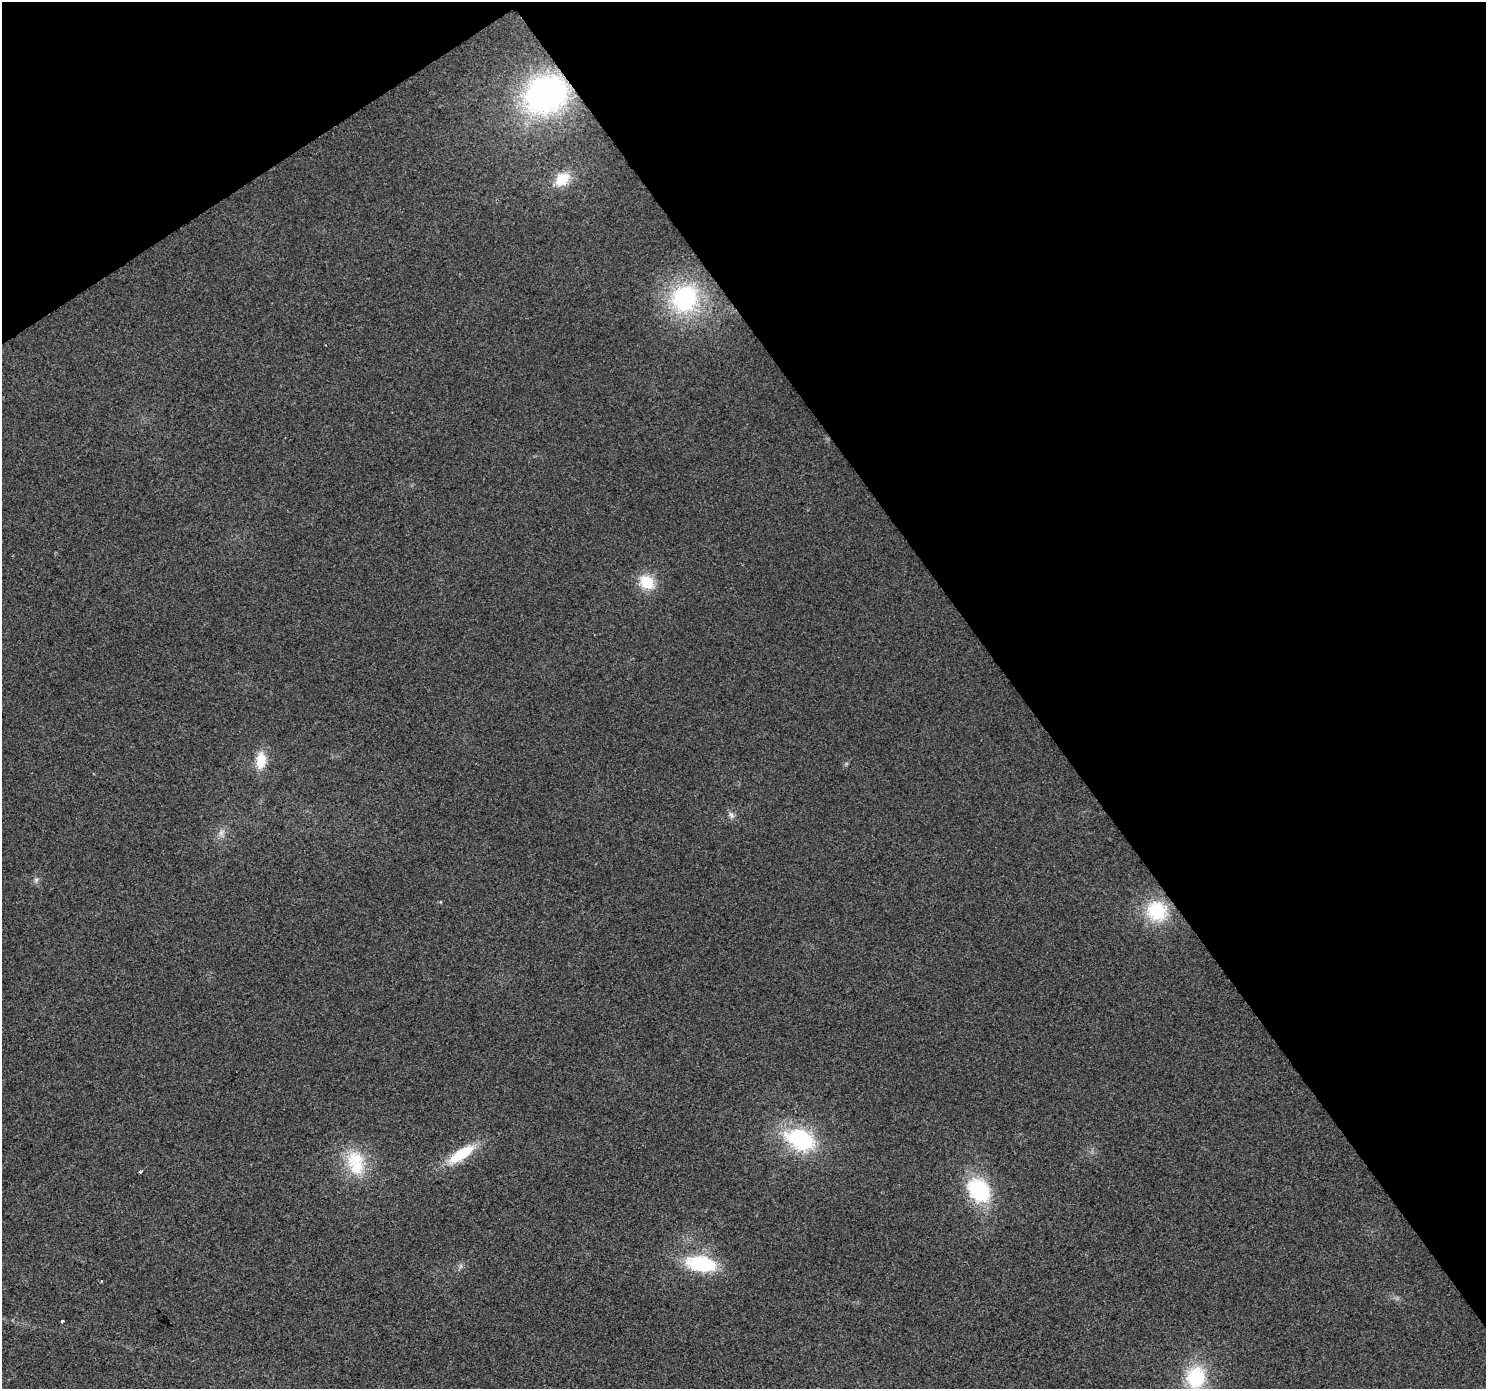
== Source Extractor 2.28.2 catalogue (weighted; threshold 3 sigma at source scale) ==
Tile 3 of 4 x 4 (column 3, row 1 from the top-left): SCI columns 2971-4454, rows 4349-5735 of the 5937 x 5861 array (HDU 1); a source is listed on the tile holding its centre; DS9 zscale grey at full resolution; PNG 1488 x 1391 px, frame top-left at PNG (2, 2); no overlay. Shown black and unused: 36% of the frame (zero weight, under 2 of 3 exposures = <1% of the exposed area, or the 3 px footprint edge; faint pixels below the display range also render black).
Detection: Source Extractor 2.28.2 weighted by HDU 2 'WHT'; one run over the whole footprint, this tile lists its part. Background 0.031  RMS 0.0063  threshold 0.0284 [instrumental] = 3 sigma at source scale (4.5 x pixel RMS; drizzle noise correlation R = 1.50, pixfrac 1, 0.0396/0.0396 arcsec/px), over >= 5 px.
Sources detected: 20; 1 too faint to see at this stretch — not listed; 1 inside a brighter listed object's ellipse — not listed separately; the other 18 listed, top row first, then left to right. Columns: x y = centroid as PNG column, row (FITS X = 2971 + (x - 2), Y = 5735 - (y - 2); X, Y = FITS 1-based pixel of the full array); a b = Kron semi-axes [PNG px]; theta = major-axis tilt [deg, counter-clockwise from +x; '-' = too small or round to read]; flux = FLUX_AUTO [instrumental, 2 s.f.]
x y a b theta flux
546 95 37 30 26 190
562 179 18 13 40 15
685 299 29 26 54 79
647 582 20 16 -38 16
261 760 21 12 86 13
731 815 9 6 -60 2.2
221 832 10 7 52 3.2
36 880 7 5 45 1.6
1157 911 25 23 -23 35
800 1139 37 23 -23 58
461 1154 34 11 34 25
356 1159 32 26 -6 27
141 1171 3 3 - 5.2
979 1190 26 20 -52 54
701 1264 23 12 -8 56
101 1281 2 2 - 0.67
62 1321 3 3 - 0.88
1196 1377 26 21 79 38
Overlapping masked pixels (flux is a lower limit): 1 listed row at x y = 546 95
Isophote crosses this tile's border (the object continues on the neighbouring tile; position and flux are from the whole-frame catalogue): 1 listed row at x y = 1196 1377